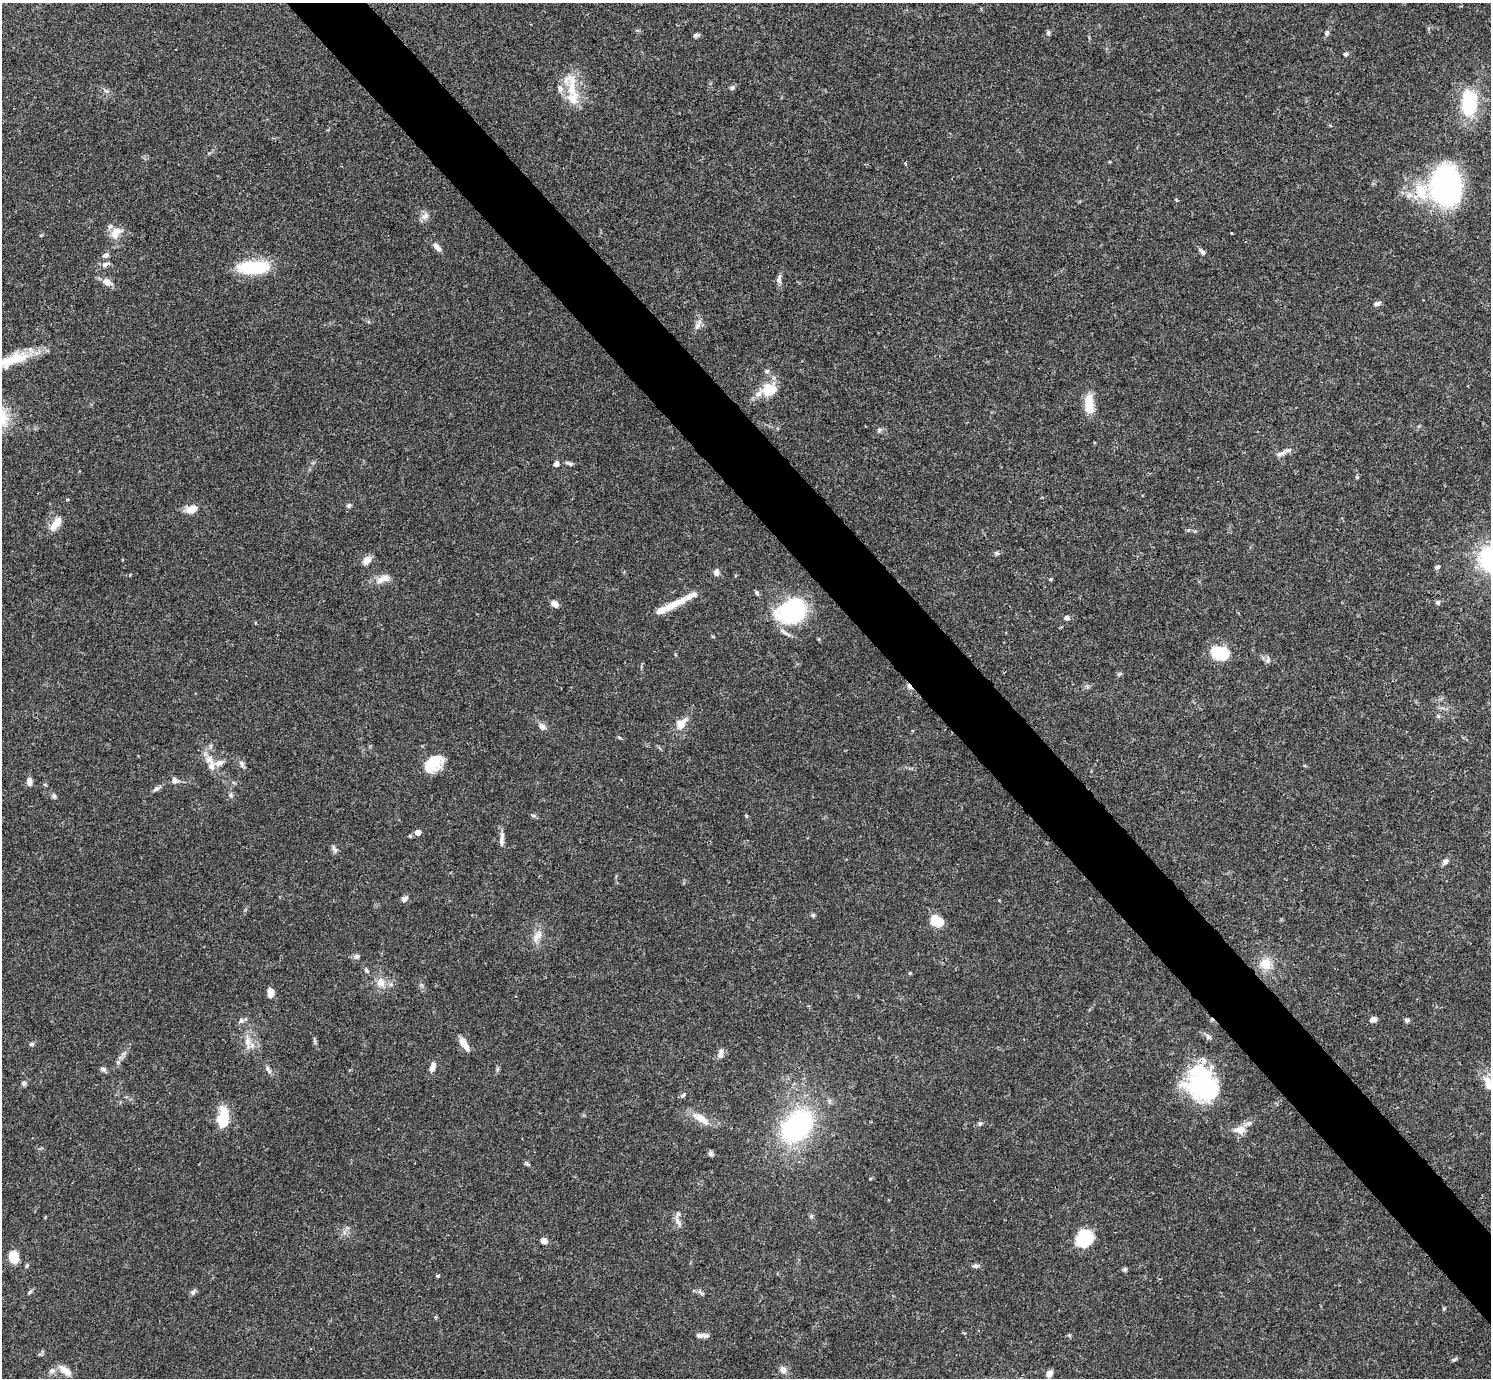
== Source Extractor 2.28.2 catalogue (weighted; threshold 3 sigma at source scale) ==
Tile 6 of 4 x 4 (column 2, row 2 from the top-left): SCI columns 1491-2979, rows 2909-4284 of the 5962 x 5959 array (HDU 1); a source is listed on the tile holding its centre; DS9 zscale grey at full resolution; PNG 1493 x 1380 px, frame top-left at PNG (2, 3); no overlay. Shown black and unused: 5% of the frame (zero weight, under 3 of 4 exposures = <1% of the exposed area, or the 3 px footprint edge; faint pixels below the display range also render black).
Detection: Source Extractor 2.28.2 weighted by HDU 2 'WHT'; one run over the whole footprint, this tile lists its part. Background 0.0412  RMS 0.0026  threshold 0.0119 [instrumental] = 3 sigma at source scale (4.5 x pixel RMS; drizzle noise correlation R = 1.50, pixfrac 1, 0.05/0.05 arcsec/px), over >= 5 px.
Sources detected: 141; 5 inside a brighter object's white glare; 1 cosmic-ray / hot-pixel residue — not listed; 12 inside a brighter listed object's ellipse — not listed separately; the other 123 listed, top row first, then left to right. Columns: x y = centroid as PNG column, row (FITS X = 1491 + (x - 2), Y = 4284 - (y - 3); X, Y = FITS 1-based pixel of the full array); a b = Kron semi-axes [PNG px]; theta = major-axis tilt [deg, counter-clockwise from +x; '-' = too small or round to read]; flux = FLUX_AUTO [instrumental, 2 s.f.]
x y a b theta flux
1048 33 6 5 - 0.55
1327 33 8 6 75 0.65
696 35 8 5 19 0.53
1346 54 5 5 - 0.55
572 86 36 10 89 5.9
560 88 11 7 -67 1.4
732 88 7 6 - 0.62
106 91 7 4 -19 0.51
1469 105 33 19 -79 14
1446 186 35 27 -82 66
1409 195 11 9 9 1.9
1176 200 5 4 - 0.26
424 216 13 8 32 1.4
116 233 19 12 55 3.6
1231 233 2 2 - 0.24
41 235 5 3 - 0.24
437 247 11 6 -47 1.4
1202 252 10 5 -46 0.86
106 255 9 6 28 0.85
106 264 10 6 10 1.2
254 267 36 14 2 14
779 279 12 7 81 1
107 282 8 6 -22 2.6
1377 303 9 5 16 0.9
698 325 16 7 61 1.4
13 360 48 14 20 10
768 390 22 16 69 5.6
1089 404 22 10 -86 5.3
879 430 7 4 46 0.46
1281 454 18 6 21 1.4
569 463 10 4 -17 0.62
556 464 6 5 - 1.2
1357 477 4 4 - 0.3
348 505 7 5 42 0.62
192 509 15 8 12 3
56 524 22 9 52 3
1195 531 6 4 18 0.3
997 553 8 5 -26 0.48
367 560 11 8 46 2
1437 567 7 5 38 0.64
716 572 8 7 - 1.2
383 579 21 9 24 2.7
1050 579 4 3 - 0.36
757 593 7 5 -57 0.51
1438 603 6 6 - 0.62
554 604 8 6 -37 1.9
669 607 42 7 25 5.8
792 611 33 25 27 26
1067 618 6 5 - 0.89
1222 653 20 17 25 7.2
1268 660 10 5 90 0.72
1120 674 7 4 20 0.43
1438 716 5 5 - 0.44
681 724 18 11 53 3.2
542 726 11 7 -40 1.2
209 759 13 10 -49 2.5
434 763 22 15 43 7.6
242 764 10 6 -72 0.88
175 780 11 9 -17 1.2
29 782 8 6 89 1.5
45 785 6 3 -20 0.26
156 789 9 6 34 0.81
231 795 7 4 90 0.49
54 796 7 6 - 0.59
533 816 6 4 -2 0.41
746 816 5 4 - 0.27
418 832 5 5 - 1.9
502 836 13 6 88 1.2
334 849 12 5 -66 0.87
1445 861 7 6 - 0.97
404 899 8 6 26 0.96
813 915 5 5 - 0.46
937 921 15 11 -31 4.6
538 936 19 8 55 2.4
356 956 7 6 - 0.82
1266 964 14 13 - 4.2
367 971 8 5 -55 0.53
910 973 5 4 - 0.26
381 982 14 10 -77 2.6
271 993 8 6 88 2.7
1373 1019 8 6 9 1.3
1407 1020 7 5 8 0.6
241 1021 9 7 35 0.8
1208 1037 9 6 -44 0.74
248 1042 22 7 -85 2.7
31 1044 6 4 -1 0.53
464 1044 17 7 -58 2.6
124 1053 7 4 19 0.55
721 1053 13 7 81 1.3
432 1067 13 6 76 1.4
103 1069 8 6 -19 0.71
268 1069 13 5 -56 0.95
497 1069 7 4 -73 0.42
24 1083 7 5 -20 0.49
1488 1083 22 12 -69 3.4
1203 1084 37 35 0 27
683 1095 9 5 45 0.59
224 1115 21 9 -81 5.4
701 1118 26 9 -33 3.8
980 1123 7 6 - 0.56
797 1126 26 18 46 54
1239 1130 17 11 6 2.7
711 1153 7 6 - 0.67
527 1164 8 4 -44 0.5
811 1216 6 5 - 0.45
678 1221 19 5 -67 1.3
1084 1238 17 15 43 11
544 1241 7 6 - 1.6
14 1257 11 8 -72 5.5
27 1266 6 4 69 0.38
975 1266 8 6 -7 0.7
1125 1269 6 5 - 0.46
438 1276 5 3 - 0.33
30 1292 8 4 36 0.43
193 1292 9 6 50 0.68
702 1294 7 4 -1 0.42
1444 1308 5 4 - 0.29
699 1335 13 7 1 1.3
1455 1359 8 4 27 0.47
52 1370 9 8 - 1.1
65 1370 17 8 -36 2.8
783 1370 9 8 - 1.3
1049 1373 7 6 - 1.4
Overlapping masked pixels (flux is a lower limit): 2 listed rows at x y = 106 264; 1203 1084
Isophote crosses this tile's border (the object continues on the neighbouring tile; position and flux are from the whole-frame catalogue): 2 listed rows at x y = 13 360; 1488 1083